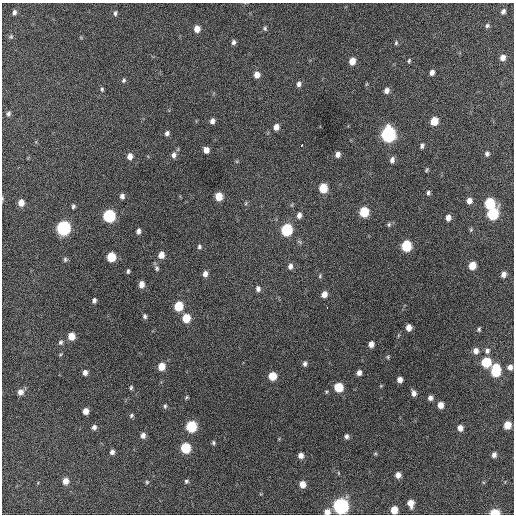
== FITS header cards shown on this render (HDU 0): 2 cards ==
NAXIS1  =                  512 / Axis length
NAXIS2  =                  512 / Axis length

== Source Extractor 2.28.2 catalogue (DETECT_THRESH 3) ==
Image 512 x 512 px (HDU 0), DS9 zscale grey, 1 PNG px = 1 image px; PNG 516 x 516 px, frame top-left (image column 1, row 512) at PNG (2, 3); no overlay
Background 662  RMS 19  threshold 56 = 3 sigma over >= 5 px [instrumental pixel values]
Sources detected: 125; all 125 listed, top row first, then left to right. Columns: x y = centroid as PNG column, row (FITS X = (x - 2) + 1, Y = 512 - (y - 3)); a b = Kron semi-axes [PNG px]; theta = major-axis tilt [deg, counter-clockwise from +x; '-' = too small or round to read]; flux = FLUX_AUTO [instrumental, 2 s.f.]
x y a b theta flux
503 11 6 4 58 3600
14 12 5 4 - 3300
115 13 7 4 77 2600
487 26 6 6 - 2600
265 28 6 5 - 2100
197 29 6 5 - 11000
11 37 5 4 - 1700
233 42 6 5 - 3500
396 43 6 5 - 2100
503 57 6 6 - 7700
352 61 6 5 - 13000
409 61 6 4 64 1700
432 72 6 5 - 5400
257 75 7 6 - 9300
124 80 6 5 - 2400
299 84 7 5 78 4400
366 84 6 3 71 1200
102 89 7 4 -88 2200
387 90 6 5 - 5500
8 114 6 5 - 2700
212 121 5 5 - 5000
434 121 7 6 - 23000
276 127 6 5 - 8100
167 133 5 5 - 3900
388 134 8 7 - 290000
302 145 4 3 - 4300
422 146 6 4 72 3200
206 150 6 5 - 8400
338 154 6 5 - 5900
487 154 6 5 - 3200
174 155 8 7 - 5300
130 156 7 5 81 7600
392 160 8 5 74 5100
426 170 6 4 51 1800
323 188 7 6 - 31000
428 193 6 5 - 2800
122 196 6 5 - 4300
219 196 6 6 - 19000
2 198 6 3 -72 1300
469 201 7 6 - 7300
21 203 7 6 - 10000
246 203 6 3 71 1500
489 203 7 6 - 58000
73 206 6 5 - 2300
364 212 7 6 - 48000
493 214 8 7 - 80000
299 215 8 6 79 5700
109 216 7 6 - 130000
448 218 6 5 - 7000
389 225 6 5 - 2100
63 228 8 7 - 210000
286 230 7 6 - 95000
471 230 6 4 69 1700
138 231 6 4 83 4200
406 246 7 6 - 70000
199 247 6 5 - 2400
161 255 7 6 - 11000
111 257 7 6 - 35000
65 259 6 5 - 2400
472 265 6 5 - 18000
290 266 7 5 78 5200
157 268 7 6 - 2900
128 271 5 3 - 2100
205 274 7 5 84 6100
503 274 6 5 - 6400
320 276 6 4 83 1600
141 284 6 5 - 8700
258 289 7 5 90 4300
324 294 6 5 - 8700
94 300 5 4 - 3500
178 306 7 6 - 38000
327 308 3 2 - 6500
145 316 6 5 - 2800
186 318 7 6 - 27000
409 327 6 5 - 8300
479 329 5 4 - 2000
71 336 6 5 - 17000
61 342 6 6 - 3000
371 344 5 5 - 8100
476 351 7 6 - 6500
487 351 7 7 - 4400
60 355 5 3 - 1300
388 357 5 4 - 1600
486 362 7 6 - 51000
305 364 6 5 - 3600
161 366 6 6 - 18000
510 367 6 5 - 5700
496 370 10 6 86 58000
85 372 6 5 - 5300
359 373 5 5 - 5800
272 376 6 6 - 25000
400 379 5 5 - 6600
338 387 6 6 - 39000
131 388 5 4 - 2000
20 392 7 6 - 7600
414 393 6 5 - 5800
187 397 5 4 - 1500
430 398 5 5 - 4700
440 405 5 5 - 10000
165 406 6 4 90 2100
85 411 5 5 - 10000
131 416 6 5 - 2400
507 425 6 5 - 18000
191 426 7 6 - 79000
94 427 5 5 - 4300
460 428 6 5 - 7200
143 435 6 6 - 6000
346 436 6 5 - 3700
213 443 5 5 - 2100
185 448 6 6 - 59000
112 452 5 5 - 4600
375 454 6 4 0 1500
301 455 5 5 - 7000
494 455 5 4 - 4900
338 473 5 3 - 1000
398 475 5 5 - 7800
65 481 6 6 - 10000
186 481 6 5 - 2300
147 482 5 5 - 1800
302 484 6 5 - 12000
410 503 7 5 -79 12000
341 506 7 7 - 320000
394 510 6 5 - 17000
327 512 7 6 - 9000
495 513 6 4 4 41000
At the frame edge (FLAGS 8, measured only in part): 5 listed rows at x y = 2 198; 341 506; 394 510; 327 512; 495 513